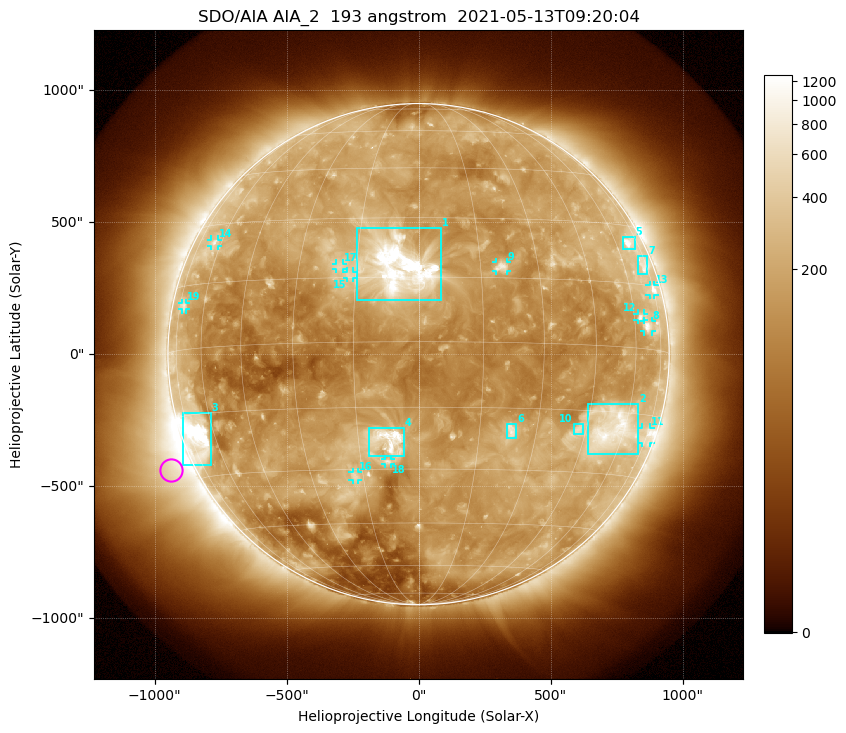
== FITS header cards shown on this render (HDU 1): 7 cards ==
TELESCOP= 'SDO/AIA '           / For AIA: SDO/AIA
INSTRUME= 'AIA_2   '           / For AIA: AIA_ATA1, AIA_ATA2, AIA_ATA3 or AIA_AT
WAVELNTH=                  193 / [angstrom] Wavelength
WAVEUNIT= 'angstrom'           / Wavelength unit: angstrom
DATE-OBS= '2021-05-13T09:20:04.843' / [ISO] Date when observation started; ISO 8
CTYPE1  = 'HPLN-TAN'           / CTYPE1: HPLN
CTYPE2  = 'HPLT-TAN'           / CTYPE2: HPLT

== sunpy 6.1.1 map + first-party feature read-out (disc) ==
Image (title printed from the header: SDO/AIA AIA_2  193 angstrom  2021-05-13T09:20:04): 1024 x 1024 px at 2.4 arcsec/px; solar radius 949 arcsec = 396 px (full disc in frame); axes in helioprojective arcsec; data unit not stated in the header (colour bar unlabelled)
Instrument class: DISC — disc imager (sunpy class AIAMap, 193 A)
Bright regions (active regions / flare kernels): reference = the median radial profile (limb darkening/brightening removed); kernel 9 px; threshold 5 sigma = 309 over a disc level ~144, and >= 1.15x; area >= 12 px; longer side >= 9 px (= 22 arcsec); searched inside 0.97 R_sun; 19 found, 19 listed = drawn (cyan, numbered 1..; 11 of them under ~33 arcsec drawn as corner ticks so the feature stays visible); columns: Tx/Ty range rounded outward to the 5 arcsec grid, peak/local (2 s.f.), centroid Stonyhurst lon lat
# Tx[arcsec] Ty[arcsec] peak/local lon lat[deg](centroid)
1 -235..85 205..480 15 -4 +17
2 640..835 -380..-190 7.4 +54 -19
3 -895..-785 -420..-220 13 -69 -20
4 -190..-55 -390..-280 11 -7 -23
5 775..820 395..445 5.7 +68 +25
6 335..370 -320..-265 5 +23 -20
7 830..870 305..375 3.5 +72 +20
8 855..885 85..125 4.5 +66 +5
9 290..335 315..350 5.3 +20 +18
10 585..625 -305..-265 3.7 +43 -20
11 845..880 -335..-275 3.4 +74 -20
12 830..855 130..155 3.8 +63 +7
13 875..895 225..265 4 +73 +14
14 -785..-760 410..435 3.2 -64 +25
15 -270..-245 285..315 3.2 -16 +16
16 -250..-230 -475..-445 3.6 -17 -32
17 -315..-285 325..345 3.4 -19 +18
18 -130..-105 -415..-395 3.6 -8 -28
19 -895..-880 170..195 2.7 -72 +10
Off-limb structures (1.02-1.3 R_sun): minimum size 162 px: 5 found; the strongest spans PA ~90..145 deg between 1.02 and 1.3 R_sun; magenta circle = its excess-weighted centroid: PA ~115 deg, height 1.09 R_sun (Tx ~-940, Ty ~-440 arcsec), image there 4.5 x the reference